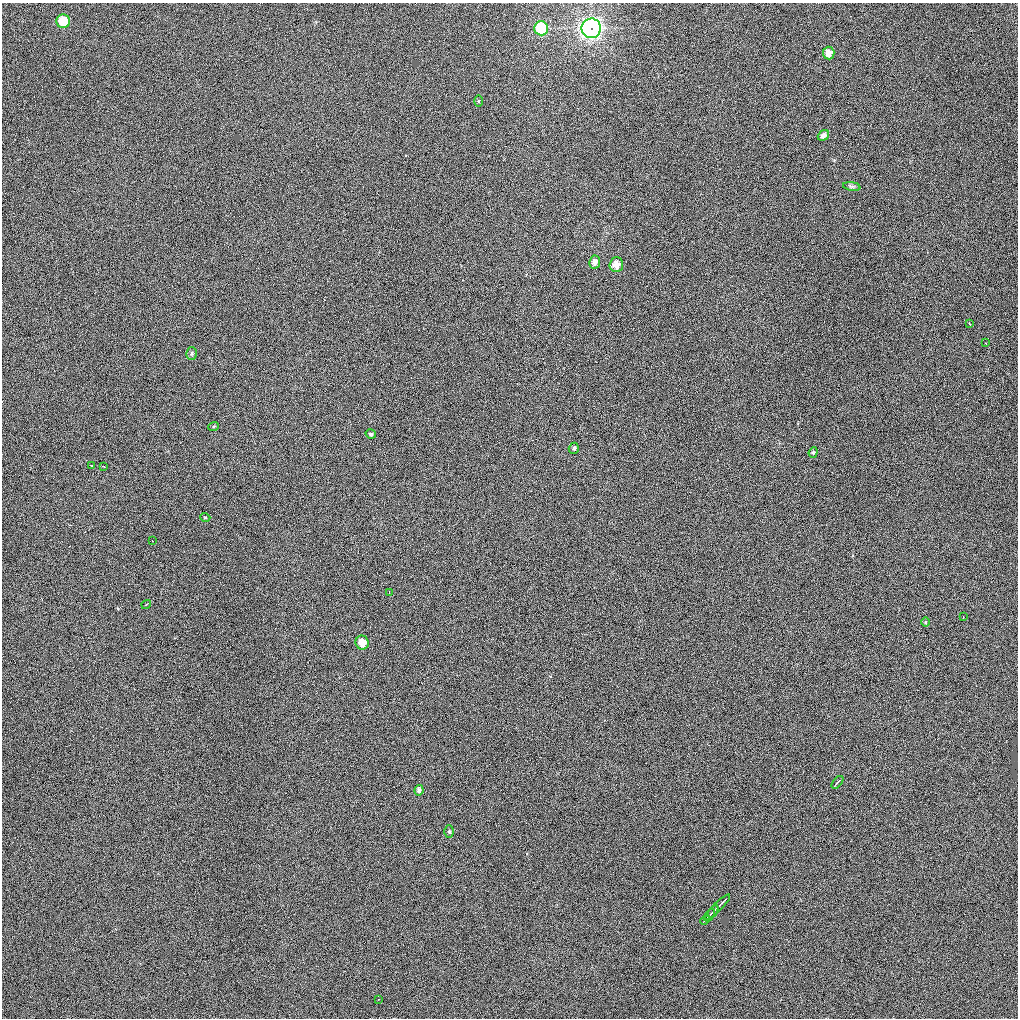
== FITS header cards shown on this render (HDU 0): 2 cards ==
NAXIS1  =                 1016 / length of data axis 1
NAXIS2  =                 1016 / length of data axis 2

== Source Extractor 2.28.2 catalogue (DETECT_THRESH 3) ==
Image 1016 x 1016 px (HDU 0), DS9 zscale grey, 1 PNG px = 1 image px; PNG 1020 x 1020 px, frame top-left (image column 1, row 1016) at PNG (2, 3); each listed source drawn as its Kron ellipse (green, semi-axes under 4 px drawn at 4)
Background 2650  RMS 26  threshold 77.8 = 3 sigma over >= 5 px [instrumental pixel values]
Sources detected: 33; all 33 listed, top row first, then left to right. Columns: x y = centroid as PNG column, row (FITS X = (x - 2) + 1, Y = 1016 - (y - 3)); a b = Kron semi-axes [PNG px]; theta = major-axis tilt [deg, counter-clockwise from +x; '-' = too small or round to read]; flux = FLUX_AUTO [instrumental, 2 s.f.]
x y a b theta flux
63 21 7 7 - 43000
541 28 7 6 - 98000
591 28 10 9 - 450000
829 53 6 5 - 13000
478 101 6 4 -89 1800
823 135 6 5 - 6200
852 186 9 4 -8 3500
595 262 6 5 - 8100
616 265 7 7 - 16000
970 324 3 2 - 1400
986 343 3 3 - 2100
192 353 6 5 - 3100
214 426 5 3 - 1900
371 434 5 4 - 3100
574 448 5 5 - 3400
813 452 5 4 - 2500
92 466 3 2 - 1900
103 466 4 2 - 1500
205 517 5 3 - 1500
152 541 2 2 - 1000
389 592 3 2 - 1900
146 604 5 3 - 2800
963 617 3 2 - 1300
925 622 5 3 - 1500
362 643 7 6 - 19000
837 782 7 2 50 3200
419 790 5 4 - 5300
449 832 6 4 90 2600
718 907 17 2 46 5300
713 911 7 2 54 3600
709 915 7 2 54 4200
705 920 5 2 - 3900
378 999 3 2 - 1500

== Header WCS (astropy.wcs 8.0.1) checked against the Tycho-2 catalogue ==
Header WCS as astropy/WCSLIB reads it (applying the file's SIP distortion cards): RA---SIN-SIP/DEC--SIN-SIP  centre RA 14:16:47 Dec -04:42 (214.19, -4.70 deg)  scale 2.76 arcsec/px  FOV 46.7' x 46.6'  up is +20 deg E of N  parity normal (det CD < 0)
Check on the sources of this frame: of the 33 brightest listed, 11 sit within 4.1 arcsec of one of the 25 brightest Tycho-2 stars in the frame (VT <= 12.32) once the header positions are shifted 0.47 arcsec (0.40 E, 0.25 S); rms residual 1.63 arcsec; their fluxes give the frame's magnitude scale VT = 19.78 - 2.5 log10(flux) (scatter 0.68 mag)
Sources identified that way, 8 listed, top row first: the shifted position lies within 4.1 arcsec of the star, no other Tycho-2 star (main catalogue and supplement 1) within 8.2 arcsec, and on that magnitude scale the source's flux lands within +1.5 / -3 mag of the star's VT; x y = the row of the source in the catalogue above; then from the Tycho-2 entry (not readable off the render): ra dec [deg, ICRS J2000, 3 dp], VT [Tycho-2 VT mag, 2 dp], TYC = Tycho-2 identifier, HIP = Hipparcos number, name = IAU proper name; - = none
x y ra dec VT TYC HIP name
829 53 214.084 -4.285 9.01 4979-1379-1 69724 -
478 101 214.324 -4.410 11.05 4979-1130-1 - -
595 262 214.198 -4.496 10.78 4979-1184-1 - -
214 426 214.431 -4.712 11.56 4979-1082-1 - -
371 434 214.315 -4.677 10.37 4979-1022-1 - -
574 448 214.164 -4.635 11.20 4979-1282-1 - -
362 643 214.267 -4.830 9.08 4979-1170-1 - -
419 790 214.187 -4.921 9.24 4979-1014-1 - -